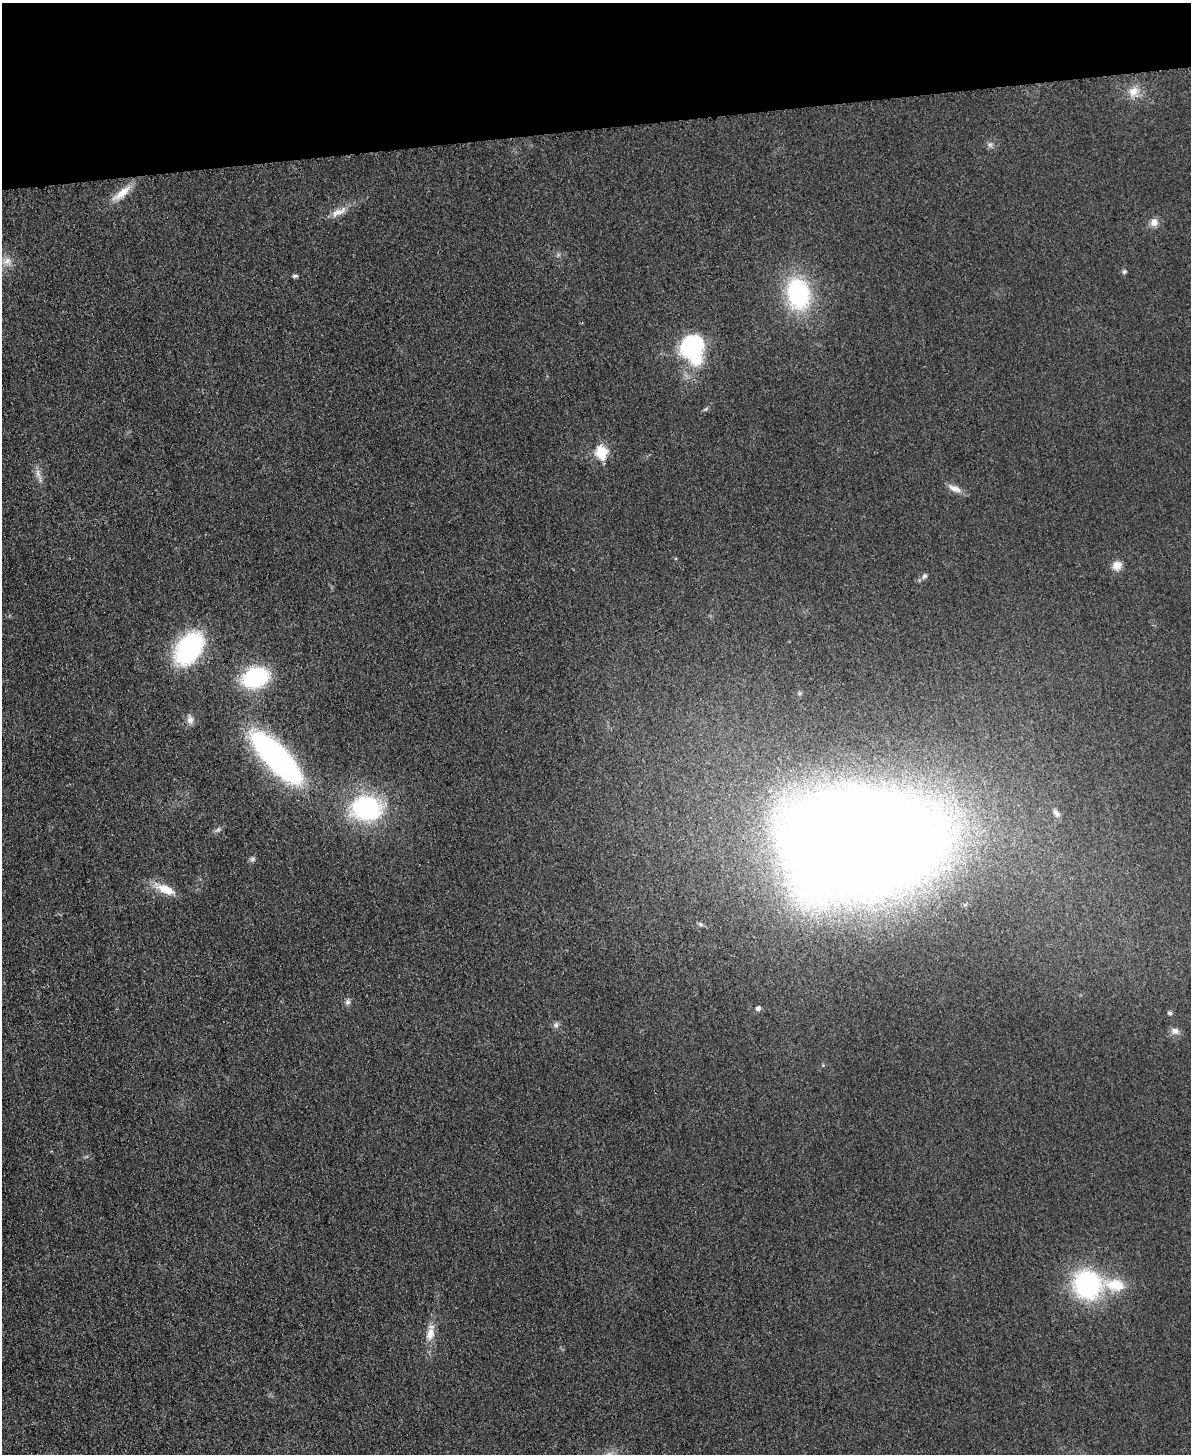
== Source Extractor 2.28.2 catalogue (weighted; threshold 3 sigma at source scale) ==
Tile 3 of 4 x 3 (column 3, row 1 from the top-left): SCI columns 2394-3582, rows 3157-4608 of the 4773 x 4748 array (HDU 1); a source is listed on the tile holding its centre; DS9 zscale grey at full resolution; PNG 1193 x 1456 px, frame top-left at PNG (2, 3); no overlay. Shown black and unused: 9% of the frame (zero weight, under 3 of 4 exposures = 1% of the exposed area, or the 3 px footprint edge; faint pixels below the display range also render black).
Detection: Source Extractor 2.28.2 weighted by HDU 2 'WHT'; one run over the whole footprint, this tile lists its part. Background 0.0307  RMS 0.0059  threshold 0.0266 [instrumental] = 3 sigma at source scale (4.5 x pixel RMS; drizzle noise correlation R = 1.50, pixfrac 1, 0.05/0.05 arcsec/px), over >= 5 px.
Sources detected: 35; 1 inside a brighter listed object's ellipse — not listed separately; the other 34 listed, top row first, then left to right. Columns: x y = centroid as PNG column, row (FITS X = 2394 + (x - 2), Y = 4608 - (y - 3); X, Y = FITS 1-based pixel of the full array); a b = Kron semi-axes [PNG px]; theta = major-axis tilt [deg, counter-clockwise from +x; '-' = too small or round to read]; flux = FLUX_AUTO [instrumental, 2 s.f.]
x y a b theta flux
1133 91 15 12 51 7.2
990 145 8 6 68 1.8
122 193 30 9 39 9.5
339 212 25 9 24 6.8
1154 222 10 9 - 4.3
7 261 12 9 27 4.6
1124 271 6 5 - 1.1
295 276 8 4 11 1.1
798 294 31 22 -81 69
692 347 22 18 -75 85
706 409 7 4 44 0.98
602 452 7 6 - 47
38 473 12 6 -73 3.2
955 489 18 8 -20 4.6
1117 565 10 9 - 6.3
924 576 7 6 - 1.8
189 648 34 23 55 78
256 677 21 15 19 71
190 720 11 9 -81 3.2
277 758 71 23 -47 140
366 808 36 29 -1 71
1056 813 11 6 -49 2.1
218 830 8 5 20 1.5
864 840 109 63 4 2200
252 859 8 5 7 1.3
165 889 28 10 -24 12
701 924 7 5 -20 1.3
348 1002 8 7 - 1.8
758 1008 5 5 - 2
1170 1013 5 5 - 1.4
556 1025 7 7 - 1.8
1175 1031 11 8 4 3.4
1087 1285 29 27 -55 83
430 1334 20 10 81 7.6